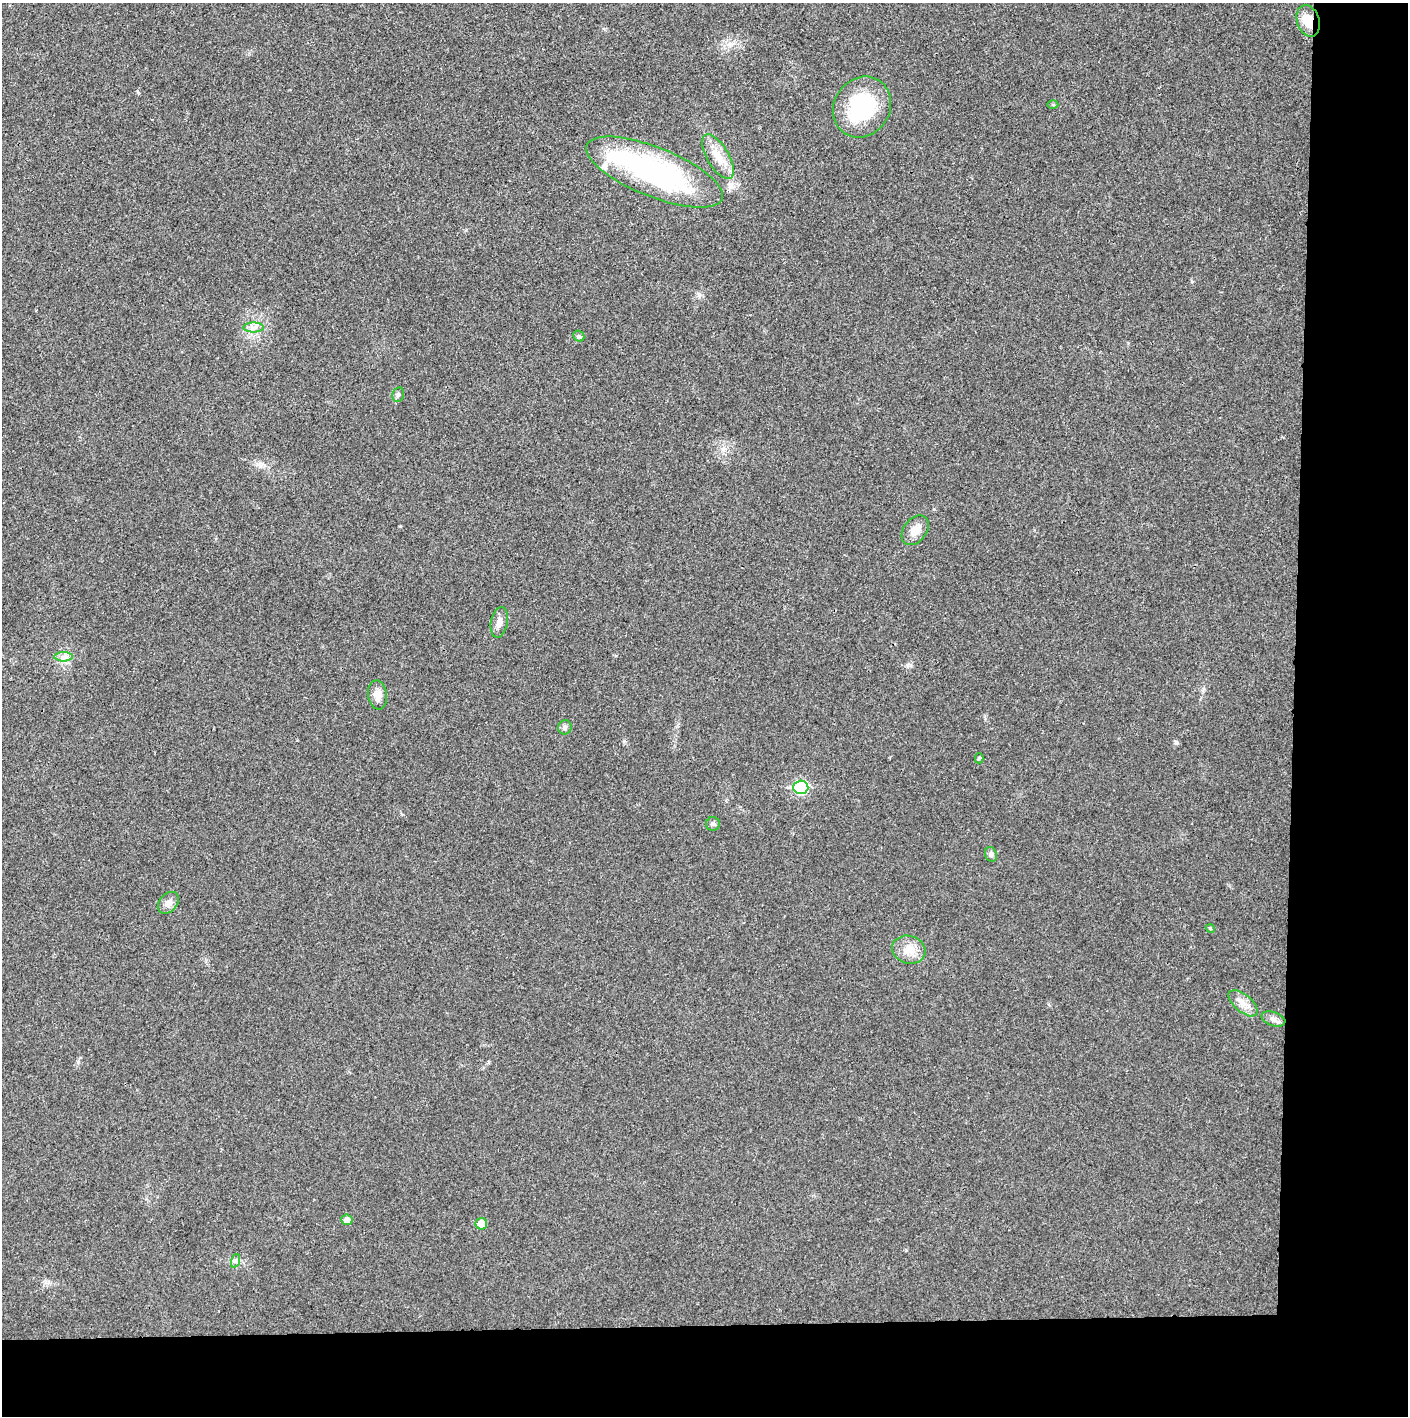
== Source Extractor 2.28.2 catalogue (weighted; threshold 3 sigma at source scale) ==
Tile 9 of 3 x 3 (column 3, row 3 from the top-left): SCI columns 2815-4220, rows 1-1414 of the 4224 x 4243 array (HDU 1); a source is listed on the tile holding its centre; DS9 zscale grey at full resolution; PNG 1410 x 1418 px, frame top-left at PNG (2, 3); each listed source drawn as its Kron ellipse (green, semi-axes under 4 px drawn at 4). Shown black and unused: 14% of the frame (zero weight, under 3 of 4 exposures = <1% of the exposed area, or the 3 px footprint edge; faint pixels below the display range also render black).
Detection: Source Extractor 2.28.2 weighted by HDU 2 'WHT'; one run over the whole footprint, this tile lists its part. Background 0.0247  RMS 0.006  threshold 0.0272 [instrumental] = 3 sigma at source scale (4.5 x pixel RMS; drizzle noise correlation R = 1.50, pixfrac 1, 0.05/0.05 arcsec/px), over >= 5 px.
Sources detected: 27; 1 inside a brighter object's white glare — neither listed nor drawn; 1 inside a brighter listed object's ellipse — not listed separately; the other 25 listed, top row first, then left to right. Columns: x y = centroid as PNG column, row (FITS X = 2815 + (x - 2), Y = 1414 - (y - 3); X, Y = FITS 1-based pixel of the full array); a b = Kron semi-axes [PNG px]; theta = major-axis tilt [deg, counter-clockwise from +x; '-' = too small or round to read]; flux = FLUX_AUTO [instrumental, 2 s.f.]
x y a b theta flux
1308 21 16 11 -73 9.9
1053 105 5 3 - 0.63
862 107 32 28 56 52
718 157 25 11 -60 11
655 172 73 24 -22 130
254 328 10 5 0 2.8
579 336 6 5 - 0.98
398 395 7 5 75 1.4
915 530 16 11 53 6.5
499 622 15 8 79 4
63 657 9 4 0 2.3
378 695 14 9 -82 4.9
565 727 7 6 - 1.9
979 758 5 4 - 0.91
801 787 7 6 - 66
713 824 7 6 - 1.4
991 854 7 6 - 1.4
168 903 12 8 48 3.5
1210 928 4 3 - 0.65
909 950 17 13 -16 8
1243 1003 18 8 -40 5.7
1273 1019 12 7 -18 2.8
347 1220 5 5 - 4.8
481 1224 6 6 - 6.9
235 1261 7 4 72 1.2
Overlapping masked pixels (flux is a lower limit): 1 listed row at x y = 1308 21
Unlisted compact peaks at least as high as the median listed source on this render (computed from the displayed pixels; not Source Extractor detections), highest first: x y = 1176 743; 624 741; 699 295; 400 526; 78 1062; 257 464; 906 1250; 934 509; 138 92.